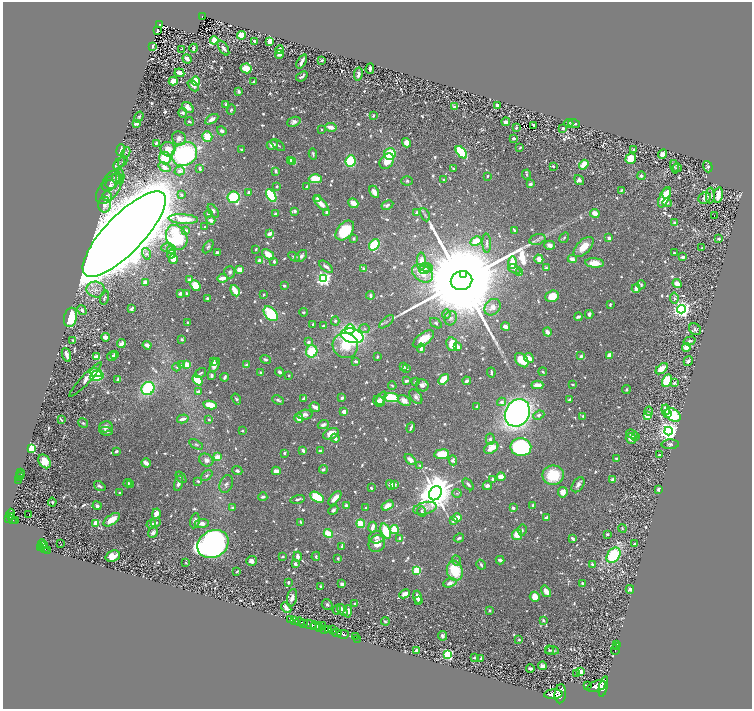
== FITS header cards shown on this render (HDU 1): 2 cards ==
NAXIS1  =                 1499
NAXIS2  =                 1414

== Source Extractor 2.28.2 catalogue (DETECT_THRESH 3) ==
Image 1499 x 1414 px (HDU 1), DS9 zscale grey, zoomed out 1/2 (1 PNG px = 2 x 2 image px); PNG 754 x 711 px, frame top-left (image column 2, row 1414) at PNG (3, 2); each listed source drawn as its Kron ellipse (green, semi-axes under 4 px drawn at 4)
Background 0.484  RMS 0.0099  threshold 0.0298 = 3 sigma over >= 5 px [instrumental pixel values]
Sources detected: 1141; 80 cannot appear on this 1/2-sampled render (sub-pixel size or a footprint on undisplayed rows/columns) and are neither listed nor drawn; of the other 1061, the 500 brightest by FLUX_AUTO listed and drawn (561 fainter detections omitted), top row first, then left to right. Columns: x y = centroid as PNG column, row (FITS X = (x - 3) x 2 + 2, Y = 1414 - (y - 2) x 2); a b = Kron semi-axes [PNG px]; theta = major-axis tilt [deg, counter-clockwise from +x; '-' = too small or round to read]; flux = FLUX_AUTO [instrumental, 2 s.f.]
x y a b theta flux
203 17 4 3 - 98
160 24 4 3 - 140
157 30 2 2 - 6.5
242 35 4 4 - 48
214 40 4 3 - 57
254 41 3 2 - 5.9
270 41 3 3 - 23
152 47 3 2 - 6.7
194 48 4 2 - 5.1
223 48 8 3 -57 7.9
181 50 2 1 - 3.8
279 50 4 2 - 13
279 55 4 3 - 8.5
187 59 5 3 - 14
322 60 3 2 - 4.2
302 62 8 2 63 13
246 68 5 5 - 28
370 69 5 2 - 7.5
179 73 5 3 - 18
358 74 7 3 80 8
302 76 6 2 38 7
173 81 4 3 - 31
196 81 5 3 - 92
254 82 4 3 - 4.2
193 86 6 3 -45 11
239 91 3 3 - 6.7
226 104 3 3 - 2.9
497 105 4 3 - 6.8
188 107 6 4 -40 16
454 107 3 3 - 7.2
231 110 5 3 - 2.9
183 113 4 4 - 4.2
373 116 3 2 - 5.1
139 117 6 2 57 3.2
212 119 7 4 32 15
189 121 4 2 - 4.7
294 122 7 4 20 6.7
506 122 4 3 - 17
136 123 4 3 - 17
569 123 4 3 - 2.9
574 123 6 3 -14 4.8
534 125 3 2 - 4.5
331 127 6 3 -9 16
516 128 3 2 - 5.2
563 128 3 2 - 3.9
322 129 2 2 - 3.3
222 131 5 4 - 6.5
207 136 5 5 - 46
179 138 7 6 - 14
513 138 3 2 - 4.3
156 143 3 3 - 4.1
406 143 5 4 - 11
272 145 6 4 21 12
278 145 8 3 -38 3.4
520 147 3 2 - 4.1
168 149 7 7 - 25
120 150 6 3 79 16
242 150 3 3 - 4.1
633 150 3 2 - 3.7
126 152 5 4 - 3
461 152 7 4 -50 180
184 154 13 11 38 360
313 154 5 3 - 3.8
390 154 6 6 - 92
663 154 5 3 - 12
165 158 6 5 - 52
631 159 5 5 - 47
291 160 3 3 - 12
123 161 6 4 58 3.5
351 161 6 5 - 99
387 161 8 6 49 32
293 162 4 3 - 27
119 163 7 4 47 3.2
584 165 5 3 - 56
553 166 4 3 - 3.9
164 167 6 4 -33 12
675 167 7 4 -75 4.1
708 167 6 5 - 4.3
677 168 4 3 - 2.9
200 169 3 2 - 5.5
453 169 2 2 - 4
180 171 5 4 - 5.8
276 171 3 2 - 6.3
526 175 5 3 - 2.9
120 176 8 4 -86 5.2
487 176 2 2 - 3.9
641 176 4 3 - 4
118 179 7 4 -34 5.6
315 179 6 4 2 51
444 180 4 3 - 4
579 180 5 4 - 6.9
111 181 12 7 54 17
407 181 6 4 3 4.3
111 184 5 4 - 3.2
530 184 3 3 - 7.6
277 186 3 3 - 3.6
307 187 4 2 - 5.2
109 189 17 9 53 15
621 190 3 3 - 3.5
374 192 6 4 -61 13
248 193 4 2 - 9.5
667 193 6 4 73 14
181 195 2 2 - 3.4
271 195 7 4 -59 210
718 195 8 3 80 27
107 196 5 5 - 5.4
710 196 8 4 -90 3.7
234 197 6 5 - 190
664 197 10 5 65 56
318 198 3 3 - 6.9
705 198 6 5 - 18
353 203 5 4 - 20
667 203 5 3 - 8.7
321 204 9 3 -45 28
105 205 8 6 -89 11
387 205 6 3 28 4.9
213 211 8 4 -55 5.9
295 211 3 3 - 4.2
327 212 3 2 - 6.7
416 212 3 2 - 3.1
595 213 5 4 - 21
208 214 4 2 - 3.3
275 214 3 2 - 5.5
425 215 7 3 -65 3.7
715 216 2 2 - 27
183 219 15 4 -3 41
211 220 4 3 - 9.9
674 223 3 3 - 5.6
205 227 3 2 - 3.5
185 230 4 3 - 8.5
514 230 4 2 - 4.4
345 231 11 7 48 93
124 234 56 19 46 26000
270 234 4 3 - 15
177 237 13 10 -63 270
354 238 3 2 - 4.8
564 238 6 3 60 3.1
609 238 3 3 - 7.6
537 239 8 5 15 5.6
719 239 2 2 - 8.4
476 241 6 4 28 38
487 243 10 3 -87 6.2
374 245 6 4 54 100
549 245 5 4 - 11
167 247 6 3 18 2.8
208 247 7 4 58 4.7
584 247 12 6 46 34
702 248 2 2 - 4.3
172 249 4 3 - 5.6
256 249 3 2 - 4
217 252 3 2 - 3.6
674 253 2 2 - 3
146 254 6 4 -73 3.9
171 254 5 3 - 22
268 254 7 4 -40 31
301 256 7 4 43 7.2
294 257 6 4 -32 4.3
683 257 3 2 - 6.9
173 259 5 4 - 17
539 259 5 4 - 17
572 259 4 3 - 22
260 260 4 3 - 11
274 262 3 3 - 5.5
421 262 9 4 -90 31
512 263 6 3 87 40
595 263 9 4 -5 30
326 267 8 3 -39 9
426 267 6 4 -7 6
546 268 3 2 - 5.3
364 269 4 3 - 9
425 269 6 4 12 6.1
515 269 7 4 -22 4.9
240 270 3 3 - 34
230 272 6 5 - 5.7
423 273 11 8 -35 30
520 273 3 3 - 17
463 275 4 3 - 3300
222 278 5 2 - 20
324 278 4 4 - 540
190 280 3 3 - 15
461 281 11 9 21 99000
145 282 3 3 - 12
677 284 4 4 - 16
195 285 6 4 -48 49
284 285 3 2 - 4.5
641 285 4 3 - 3.3
636 288 4 3 - 14
96 290 9 8 - 13
235 291 6 3 -60 34
180 293 4 3 - 8
187 293 2 2 - 9.6
264 295 2 2 - 3.2
370 295 4 3 - 5.5
552 296 7 5 21 38
104 297 7 3 75 3.5
674 298 5 4 - 5.1
208 299 2 2 - 9.9
610 304 3 2 - 3.6
492 307 9 7 48 17
132 308 3 2 - 8.9
681 309 4 4 - 1300
82 310 5 3 - 6.8
304 312 4 3 - 2.9
271 314 8 5 -47 120
446 314 5 4 - 3.5
589 314 4 3 - 10
70 317 10 6 76 70
578 317 4 3 - 6.1
451 318 7 6 - 6.5
335 321 4 4 - 3.9
188 322 2 2 - 3.2
387 322 9 3 40 3.3
436 323 7 4 -35 4.1
313 324 3 2 - 3
323 326 3 2 - 4.5
506 327 4 3 - 11
350 329 5 4 - 56
364 329 5 3 - 3.1
695 329 6 5 - 5.2
547 332 5 3 - 15
352 336 11 7 -14 520
106 337 4 3 - 17
182 339 3 2 - 4.3
423 339 12 6 36 34
73 340 2 2 - 3.2
690 341 6 3 15 6.2
309 342 4 4 - 6.3
121 344 4 3 - 15
452 344 7 5 -81 34
147 345 4 3 - 17
345 346 13 12 - 69
458 347 4 3 - 9.2
687 347 4 4 - 25
421 348 5 3 - 13
312 351 6 5 - 70
66 355 7 2 -70 20
115 355 3 3 - 6
609 355 4 3 - 29
112 356 5 2 - 10
581 356 3 3 - 6.2
97 357 4 3 - 35
377 357 4 3 - 3.3
529 358 5 3 - 18
265 359 5 3 - 5.2
522 360 8 5 -49 51
213 361 3 3 - 13
356 361 4 3 - 5.1
688 361 5 4 - 6.4
182 365 4 4 - 3.3
187 365 3 3 - 43
215 365 7 4 64 11
247 365 4 3 - 7.7
177 367 4 3 - 3.6
403 367 3 2 - 5.1
406 368 4 2 - 2.9
662 369 7 4 40 29
280 372 4 3 - 6.4
491 372 5 2 - 4.6
543 372 4 3 - 3
96 373 6 3 -12 96
200 373 6 2 34 3
261 373 4 3 - 5.2
289 375 2 2 - 3.3
97 376 7 5 11 150
211 376 3 2 - 11
225 377 4 2 - 7.6
118 379 3 3 - 5.5
443 379 6 4 48 43
85 380 23 4 47 30
198 380 6 4 -51 52
667 380 6 4 62 70
407 381 4 3 - 6.2
467 381 4 3 - 6.9
415 382 3 2 - 4.7
674 383 4 3 - 4.8
573 384 3 2 - 3.3
392 385 4 2 - 2.9
422 385 6 6 - 7.6
537 385 6 3 -1 19
148 388 7 6 - 140
626 389 4 3 - 3.6
198 392 3 3 - 9.6
416 397 8 5 -52 7.2
304 398 3 2 - 6.6
342 398 3 3 - 6.4
381 398 7 4 64 11
391 398 7 4 -9 100
236 399 6 4 -55 3.8
278 400 6 3 -26 4.3
404 400 7 4 -32 20
569 400 3 2 - 7
379 401 6 5 - 12
501 402 4 3 - 7.1
210 405 7 4 -11 42
315 407 5 3 - 11
476 407 3 2 - 4.6
666 410 5 3 - 35
649 411 4 4 - 3.4
344 412 4 3 - 14
517 413 14 12 61 980
667 413 3 3 - 18
305 415 7 5 4 9.8
539 415 6 4 24 6.7
673 415 8 6 -33 120
583 416 3 2 - 5.2
648 416 4 3 - 40
299 418 5 4 - 18
183 419 6 3 16 12
61 420 3 2 - 3
209 420 2 2 - 3.7
83 423 5 3 - 3.5
323 425 6 3 20 8.9
106 427 7 5 13 14
411 428 5 2 - 5.8
106 431 6 3 -9 7.1
242 431 3 3 - 3.4
668 431 4 4 - 1600
331 434 8 5 24 29
632 434 6 3 -22 9
636 437 4 2 - 8.7
335 438 5 3 - 8.8
631 438 5 5 - 16
490 439 5 4 - 5.6
196 444 7 4 -32 3.8
670 444 8 5 1 6.8
521 447 10 9 - 350
32 448 3 3 - 180
491 448 8 5 32 28
303 450 4 2 - 7.6
116 451 4 3 - 5.8
321 451 4 2 - 7.7
284 453 3 2 - 5.3
442 454 7 5 7 56
659 455 3 2 - 3.4
217 457 3 3 - 28
616 459 4 2 - 2.9
206 460 7 6 - 11
410 460 6 4 -43 15
453 460 5 4 - 6.1
45 461 7 5 -56 42
146 463 5 2 - 21
420 465 4 3 - 3.5
323 469 4 3 - 6.2
237 471 5 3 - 6.6
276 471 4 3 - 13
21 472 2 1 - 13
20 474 2 1 - 31
207 475 6 4 41 4.8
553 475 10 9 - 83
20 477 2 1 - 24
181 477 6 3 -51 3
501 477 4 4 - 22
493 479 3 3 - 6.5
19 480 2 1 - 200
613 480 3 3 - 15
198 481 4 2 - 4.6
128 483 4 3 - 5.5
178 483 8 4 76 11
226 484 9 6 68 7.2
468 484 7 3 -48 4.8
130 485 4 3 - 4.8
391 485 5 3 - 12
395 485 4 3 - 5.1
578 485 8 5 54 9.2
100 486 6 3 -35 5.3
487 486 5 3 - 7
371 488 3 2 - 4.9
659 489 3 3 - 8.3
120 492 3 2 - 3.2
563 492 5 5 - 15
435 493 7 6 - 6400
457 493 5 4 - 3
263 497 4 3 - 5.6
317 497 7 4 -29 94
335 498 8 4 48 17
298 499 7 2 13 8
52 502 4 4 - 3.5
346 505 3 3 - 7.2
388 505 6 3 32 22
97 506 4 4 - 7.3
533 506 3 2 - 11
365 507 2 2 - 3
233 508 3 3 - 5.7
425 508 12 6 13 12
513 508 3 2 - 8.3
333 510 5 4 - 5.8
422 511 5 3 - 4.8
156 513 5 4 - 19
11 514 5 3 - 240
29 514 2 1 - 8.4
11 516 4 2 - 220
8 518 3 2 - 280
457 518 5 3 - 30
546 518 4 2 - 14
13 520 4 2 - 130
112 520 9 4 36 34
16 521 4 2 - 130
195 521 8 4 79 8.8
453 521 3 3 - 5.8
301 522 3 2 - 3.8
96 523 3 3 - 73
156 523 5 3 - 3.1
202 523 7 4 4 10
151 524 5 4 - 9.2
361 524 4 3 - 88
373 527 5 2 - 16
622 528 4 3 - 3.2
394 529 4 3 - 83
522 530 6 3 85 4.1
386 531 8 5 -68 65
153 532 5 4 - 6.1
328 533 5 3 - 63
607 534 2 2 - 4.9
517 535 5 5 - 31
376 537 7 6 - 8.2
399 538 3 3 - 3.3
459 538 5 3 - 4.6
572 539 4 2 - 6.1
43 544 5 3 - 350
61 544 2 1 - 9.9
213 544 16 13 30 1300
377 544 9 7 51 27
635 544 3 3 - 4.1
43 546 3 2 - 170
342 546 2 2 - 7.2
40 547 3 2 - 330
45 549 4 2 - 160
48 550 4 2 - 120
613 555 8 6 53 140
113 556 7 5 20 26
298 556 5 3 - 10
316 556 5 3 - 3.7
283 557 4 3 - 2.9
338 559 3 3 - 3.2
500 560 4 3 - 6.7
251 561 5 5 - 9.5
456 561 5 3 - 3.1
186 563 3 2 - 3.3
295 564 3 3 - 9.2
592 564 4 3 - 3.3
481 565 5 3 - 4.3
417 570 3 3 - 140
237 571 3 2 - 3.8
455 571 10 8 -75 80
288 582 4 3 - 3
450 583 7 4 17 12
583 583 3 3 - 5.7
342 584 4 3 - 7.8
321 587 4 3 - 3.5
630 589 4 3 - 4.8
546 591 6 3 -56 22
405 594 5 3 - 20
418 597 7 3 -76 17
535 597 5 5 - 26
292 598 9 5 78 13
419 600 3 2 - 4.5
355 604 3 3 - 6.8
327 605 5 5 - 4.7
286 608 6 4 -48 16
337 610 4 4 - 3.5
342 610 6 3 -56 13
348 611 6 4 88 8.5
490 611 3 3 - 3.1
290 619 2 2 - 94
294 620 3 2 - 200
543 620 2 2 - 5.9
385 621 4 3 - 3.8
300 622 5 2 - 890
304 623 2 2 - 330
310 625 7 3 -24 1900
323 625 4 2 - 180
316 626 6 3 -14 950
320 628 3 1 - 260
325 629 4 2 - 270
329 629 4 3 - 400
332 630 3 2 - 160
337 633 5 2 - 1300
343 634 6 2 -14 1200
442 636 5 3 - 6
355 637 4 2 - 60
358 639 2 1 - 22
519 640 3 3 - 3.2
616 645 4 1 - 160
616 647 2 1 - 120
417 650 3 3 - 10
549 650 4 3 - 3
552 650 7 3 -4 4
615 650 4 1 - 370
448 654 3 3 - 250
474 658 2 2 - 3.4
481 658 4 2 - 3.9
543 666 4 3 - 8.4
530 668 4 3 - 6.4
581 672 3 3 - 29
577 673 3 3 - 6.4
588 686 2 1 - 92
596 686 10 5 19 4600
603 686 10 4 77 4000
553 694 9 5 4 3800
560 694 9 5 86 3700
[561 fainter detections neither listed nor drawn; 80 sub-pixel or undisplayed-footprint detections neither listed nor drawn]